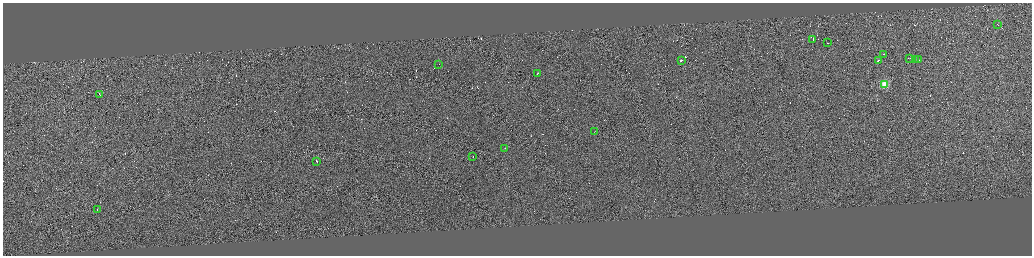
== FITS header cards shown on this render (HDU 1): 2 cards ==
NAXIS1  =                 4118
NAXIS2  =                 1013

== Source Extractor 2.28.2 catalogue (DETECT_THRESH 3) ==
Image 4118 x 1013 px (HDU 1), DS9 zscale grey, zoomed out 1/4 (1 PNG px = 4 x 4 image px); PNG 1034 x 258 px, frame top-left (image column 4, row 1011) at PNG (3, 3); each listed source drawn as its Kron ellipse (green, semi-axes under 4 px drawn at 4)
Background -0.0775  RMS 3.9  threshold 11.6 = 3 sigma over >= 5 px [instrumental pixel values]
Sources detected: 318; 300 cannot appear on this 1/4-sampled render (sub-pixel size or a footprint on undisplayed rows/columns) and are neither listed nor drawn; the other 18 listed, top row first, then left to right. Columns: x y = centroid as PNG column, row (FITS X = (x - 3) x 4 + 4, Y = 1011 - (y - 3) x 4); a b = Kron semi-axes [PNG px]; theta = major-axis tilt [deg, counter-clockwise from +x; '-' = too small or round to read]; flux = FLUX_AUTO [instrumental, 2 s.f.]
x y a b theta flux
998 25 2 1 - 18000
813 39 2 1 - 23000
828 43 2 1 - 19000
884 54 2 1 - 19000
910 58 4 1 - 31000
915 59 3 1 - 23000
918 60 2 1 - 12000
681 61 2 1 - 23000
878 61 3 1 - 38000
439 64 2 1 - 10000
538 73 3 1 - 21000
885 84 2 2 - 130000
100 95 3 1 - 25000
595 131 2 1 - 15000
505 148 2 1 - 13000
473 156 2 1 - 14000
317 161 3 1 - 28000
97 209 2 1 - 16000
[300 sub-pixel or undisplayed-footprint detections neither listed nor drawn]